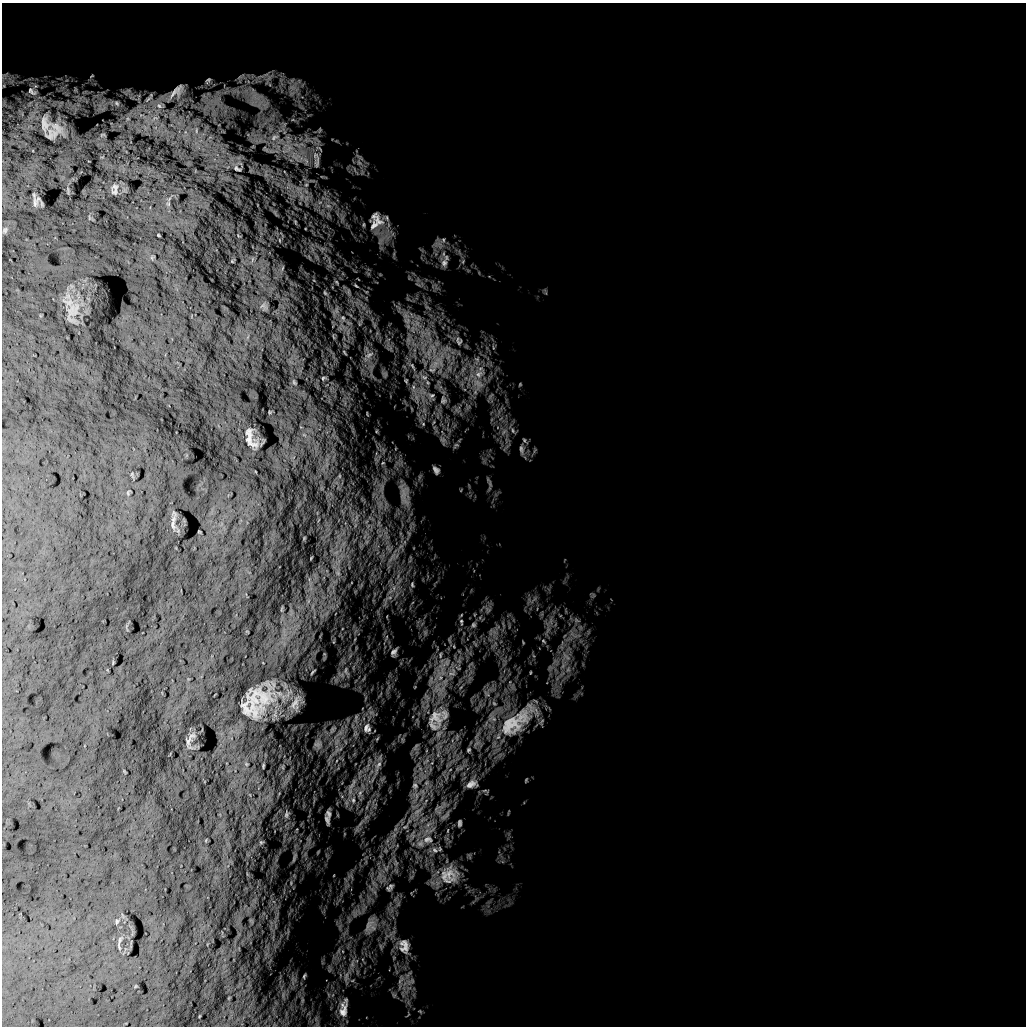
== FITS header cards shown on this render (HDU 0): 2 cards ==
NAXIS1  =                 1024 /
NAXIS2  =                 1024 /

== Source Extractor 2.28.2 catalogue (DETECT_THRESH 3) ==
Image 1024 x 1024 px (HDU 0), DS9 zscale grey, 1 PNG px = 1 image px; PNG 1028 x 1028 px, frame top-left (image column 1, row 1024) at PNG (2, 3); no overlay
Background 5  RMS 850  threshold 2560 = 3 sigma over >= 5 px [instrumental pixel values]
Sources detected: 153; all 153 listed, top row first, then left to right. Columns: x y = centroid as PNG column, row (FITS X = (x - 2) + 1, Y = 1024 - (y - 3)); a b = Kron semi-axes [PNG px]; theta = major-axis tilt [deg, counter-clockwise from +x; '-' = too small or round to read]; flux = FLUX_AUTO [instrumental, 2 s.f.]
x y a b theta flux
266 75 7 4 19 1.6e+05
208 80 8 5 46 1.1e+05
294 87 19 16 -32 1.2e+06
31 91 12 6 -39 1.7e+05
176 92 30 13 44 8.2e+05
255 97 16 6 -44 6.6e+05
148 99 17 5 42 2.7e+05
117 103 9 5 -45 1.3e+05
160 105 15 9 3 5.8e+05
155 118 13 7 16 4.8e+05
293 120 7 4 -18 1.1e+05
45 123 20 10 -84 5.5e+05
196 130 10 4 90 1.8e+05
320 130 9 5 77 1.3e+05
51 134 18 13 30 4.9e+05
275 137 16 9 27 7.5e+05
295 156 21 13 -45 1.2e+06
317 162 20 8 81 5.0e+05
359 163 11 8 -45 4.4e+05
237 169 9 5 -30 1.1e+05
306 185 5 5 - 1.0e+05
115 187 11 8 -33 2.4e+05
35 202 13 6 -89 1.9e+05
328 206 9 6 -20 2.7e+05
386 218 13 9 -27 2.9e+05
376 221 31 24 78 2.2e+06
5 230 7 5 77 1.1e+05
158 235 3 2 - 3.4e+04
443 240 9 6 81 2.4e+05
463 261 7 5 79 1.4e+05
444 263 15 10 88 5.2e+05
337 282 6 3 -70 6.6e+04
418 284 9 3 -21 1.1e+05
356 286 7 3 -39 7.4e+04
325 293 7 3 -54 7.0e+04
264 306 12 8 -32 2.2e+05
71 310 18 9 65 6.5e+05
343 318 10 7 -62 3.4e+05
416 324 21 13 -18 1.3e+06
333 337 8 3 -69 7.1e+04
459 341 15 11 -70 6.0e+05
344 352 7 3 -51 6.4e+04
369 355 16 8 31 4.3e+05
477 360 13 9 -88 5.0e+05
435 364 44 17 44 3.3e+06
412 366 16 6 -59 3.5e+05
479 374 20 15 39 1.7e+06
424 377 11 8 -10 4.3e+05
323 378 6 5 - 8.6e+04
406 381 7 4 -65 8.8e+04
294 382 6 4 -47 7.1e+04
427 383 7 6 - 1.7e+05
478 384 28 18 -62 2.1e+06
520 384 4 4 - 6.0e+04
413 387 8 5 83 2.2e+05
431 395 11 8 12 3.7e+05
416 397 7 4 -72 2.0e+05
443 400 14 10 -85 4.8e+05
434 422 6 4 70 8.7e+04
423 424 6 5 - 1.1e+05
513 430 10 5 -72 2.0e+05
504 432 10 6 62 3.0e+05
250 438 19 8 -71 5.4e+05
443 440 15 8 -73 3.6e+05
525 440 10 4 -50 1.2e+05
456 445 10 6 38 1.7e+05
521 450 15 7 -80 3.0e+05
436 470 11 7 -57 2.8e+05
489 483 15 3 -68 1.7e+05
404 495 42 16 -83 1.7e+06
173 525 15 5 -84 2.5e+05
392 557 21 4 54 3.7e+05
338 573 7 6 - 1.7e+05
412 585 11 6 -84 2.2e+05
394 588 14 6 68 5.4e+05
389 598 16 6 26 4.5e+05
488 610 8 7 - 2.3e+05
387 616 6 3 90 4.9e+04
577 620 8 5 -45 1.6e+05
461 622 12 5 -84 2.3e+05
473 625 9 8 - 2.5e+05
494 632 9 5 -45 2.4e+05
355 639 6 3 71 7.1e+04
449 641 9 3 -69 1.1e+05
543 641 8 5 -37 1.3e+05
523 643 7 3 -84 5.4e+04
475 644 9 3 -61 1.1e+05
394 652 11 7 63 2.6e+05
440 655 10 6 -87 2.4e+05
566 656 19 8 -47 6.3e+05
446 663 20 9 50 8.8e+05
346 671 14 7 -71 3.1e+05
312 672 5 2 - 5.6e+04
452 672 17 11 52 8.9e+05
530 672 6 3 81 5.7e+04
440 677 10 7 75 4.7e+05
461 687 6 4 70 1.0e+05
487 694 12 7 -44 3.2e+05
295 703 22 10 63 4.5e+05
494 703 8 6 -66 2.0e+05
248 708 40 39 - 2.6e+06
444 714 17 13 86 5.7e+05
435 717 32 24 -66 2.3e+06
492 718 16 8 -43 5.2e+05
518 721 84 30 39 7.5e+06
433 726 21 11 -37 7.4e+05
366 728 14 8 64 3.6e+05
369 729 7 5 51 1.3e+05
332 730 12 5 58 1.7e+05
188 741 14 6 68 2.3e+05
318 744 11 10 - 3.2e+05
468 750 6 6 - 1.1e+05
263 766 5 3 - 8.0e+04
378 766 19 7 65 4.2e+05
526 780 6 4 65 7.0e+04
426 783 7 5 45 1.3e+05
352 784 20 5 58 4.2e+05
472 784 19 11 16 6.4e+05
415 786 10 8 77 2.9e+05
485 791 11 5 -23 1.7e+05
360 793 11 6 72 2.7e+05
353 800 10 6 -90 2.7e+05
438 808 23 7 28 6.1e+05
418 811 20 8 44 6.9e+05
286 814 11 7 85 2.2e+05
329 814 6 4 -77 1.8e+05
445 816 20 7 43 4.7e+05
327 820 9 4 -75 2.0e+05
459 823 11 6 83 2.0e+05
428 824 12 7 45 4.5e+05
405 827 9 5 21 2.1e+05
448 831 7 4 81 1.0e+05
428 840 18 13 6 1.2e+06
261 842 6 4 -11 8.0e+04
420 843 14 13 - 8.7e+05
440 849 8 8 - 2.0e+05
435 850 11 9 -45 4.5e+05
294 858 15 4 75 1.8e+05
396 863 10 5 -77 2.5e+05
449 875 33 31 16 3.0e+06
291 883 8 3 86 9.1e+04
390 887 13 8 46 2.7e+05
117 921 6 5 - 7.9e+04
369 925 31 14 65 1.2e+06
120 940 11 4 79 1.3e+05
404 946 25 17 -81 1.3e+06
339 950 7 4 71 1.3e+05
352 964 17 6 80 4.6e+05
304 976 7 4 67 9.9e+04
346 977 17 6 82 4.4e+05
411 981 16 8 21 4.7e+05
343 1010 25 12 85 9.4e+05
420 1011 6 4 -43 6.4e+04